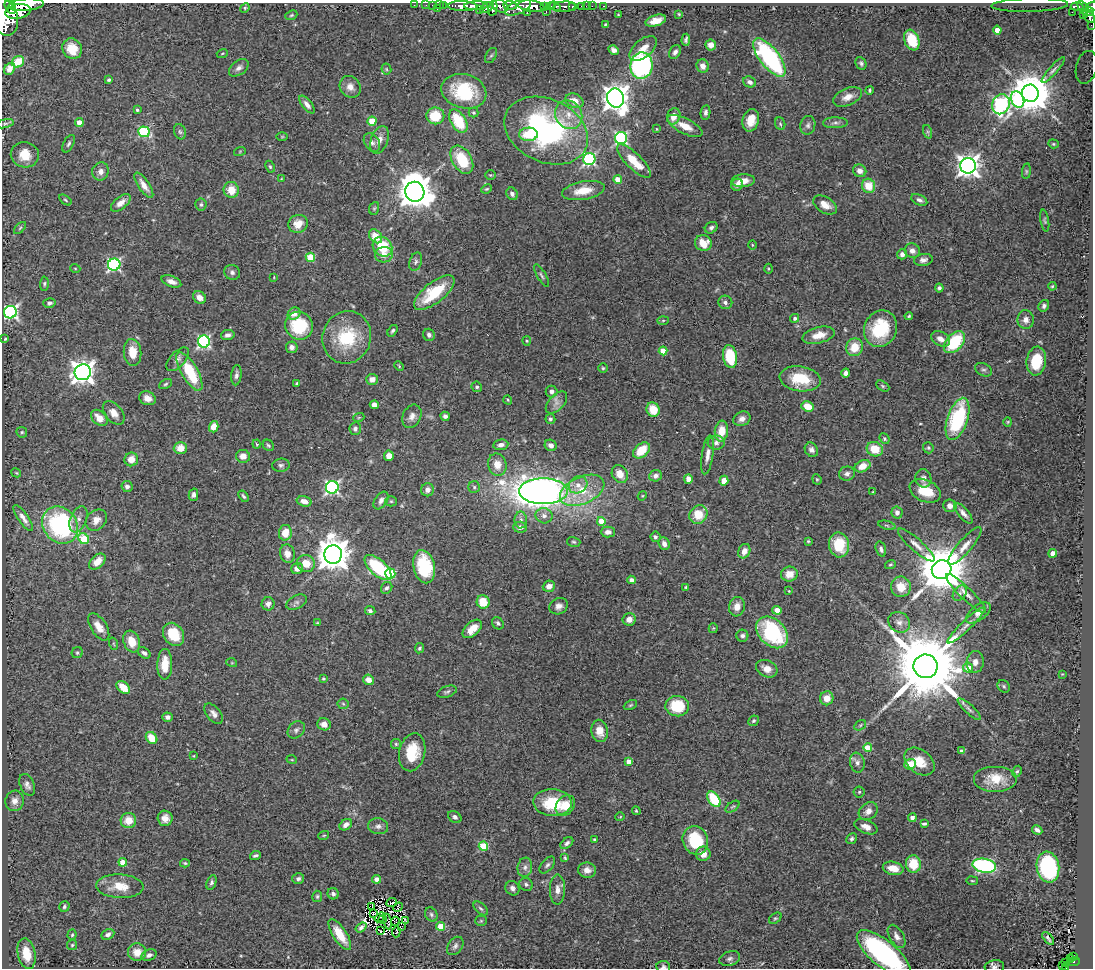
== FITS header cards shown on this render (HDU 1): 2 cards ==
NAXIS1  =                 1091
NAXIS2  =                  966

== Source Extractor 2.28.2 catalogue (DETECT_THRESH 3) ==
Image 1091 x 966 px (HDU 1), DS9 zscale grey, 1 PNG px = 1 image px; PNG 1095 x 970 px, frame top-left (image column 1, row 966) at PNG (2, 3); each listed source drawn as its Kron ellipse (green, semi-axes under 4 px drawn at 4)
Background 2.65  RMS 0.061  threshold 0.183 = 3 sigma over >= 5 px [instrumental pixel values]
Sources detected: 456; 4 with non-positive FLUX_AUTO (blend fragments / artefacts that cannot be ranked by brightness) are neither listed nor drawn; the other 452 listed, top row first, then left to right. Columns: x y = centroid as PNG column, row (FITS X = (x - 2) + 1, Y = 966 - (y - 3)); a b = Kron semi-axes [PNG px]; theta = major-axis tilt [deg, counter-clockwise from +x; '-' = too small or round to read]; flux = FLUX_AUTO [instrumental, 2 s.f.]
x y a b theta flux
26 5 18 6 5 13000
414 5 2 2 - 36
426 5 2 2 - 36
439 5 3 2 - 47
443 5 3 2 - 83
510 5 7 3 -6 1400
1030 5 38 7 2 64
433 6 4 3 - 180
463 6 15 5 -2 5500
476 6 12 3 2 5400
500 6 9 6 -30 2900
531 6 13 5 -7 10000
551 6 5 3 - 1400
555 6 5 4 - 1700
573 6 3 3 - 1200
582 6 3 3 - 150
586 6 2 2 - 28
592 6 2 2 - 36
604 6 3 2 - 46
1077 6 6 4 -4 540
10 7 7 5 -63 5500
487 7 7 4 34 1600
518 7 14 6 24 4300
545 7 4 3 - 1400
564 7 11 5 6 930
1091 7 7 4 37 620
245 8 5 4 - 5.3
493 8 8 3 78 1700
1083 8 8 3 -63 640
437 9 3 2 - 230
480 10 4 3 - 340
18 11 13 7 9 11000
527 12 3 2 - 750
546 12 3 2 - 290
1072 12 2 2 - 19
1088 12 5 3 - 1000
618 14 3 2 - 2.8
679 14 3 3 - 3.8
1083 14 3 3 - 150
291 15 6 4 22 5.8
1089 16 7 5 -54 1600
4 17 19 13 -71 19000
656 21 11 5 16 42
605 25 3 3 - 4.2
1091 25 2 2 - 22
997 30 4 4 - 50
686 40 6 3 88 10
912 40 10 7 -69 110
711 45 5 5 - 27
643 48 16 9 40 42
72 49 10 9 - 80
614 50 5 4 - 17
675 52 7 5 59 13
222 53 6 3 20 4.6
491 56 8 5 61 7.8
769 58 23 9 -52 600
18 62 6 5 - 73
861 63 6 5 - 9
642 66 13 11 82 680
703 66 7 6 - 25
1086 67 17 10 76 55
239 68 11 7 36 19
10 69 6 5 - 18
386 69 5 5 - 5.9
1053 70 17 4 48 14
109 80 4 3 - 6.9
750 82 7 5 -22 17
350 87 11 10 - 33
869 90 4 4 - 5.8
464 91 23 17 -14 280
1030 93 8 8 - 14000
848 97 15 8 23 38
616 98 9 8 - 4700
1017 99 8 6 -63 350
574 101 9 7 -25 44
307 104 10 5 -52 22
1001 104 10 8 67 960
137 110 3 3 - 7.6
473 113 5 4 - 5.8
705 113 7 5 80 12
569 115 15 13 -57 62
435 116 9 8 - 110
674 116 8 6 69 43
751 120 11 8 75 60
372 121 4 4 - 120
458 121 13 7 -59 160
79 122 4 4 - 43
835 123 12 5 1 15
5 124 9 4 12 7.9
780 124 6 5 - 7
808 125 9 7 74 15
685 126 19 7 -27 56
656 129 4 3 - 3.6
546 131 44 31 -25 900
144 132 6 5 - 370
180 132 8 5 -72 9.2
928 132 7 4 -71 7.4
528 134 9 7 2 96
282 137 6 4 0 4.2
621 138 6 6 - 610
379 140 14 8 70 31
372 142 10 7 -57 17
69 144 9 5 62 10
1053 144 5 4 - 4.9
240 151 6 4 20 4.4
25 155 14 12 -11 68
589 159 6 6 - 590
462 160 15 9 -59 150
634 161 22 7 -45 110
968 166 8 7 - 3100
270 167 6 4 -63 6.5
100 171 9 8 - 25
860 171 7 6 - 22
1026 171 8 4 82 5
490 175 5 4 - 5.5
281 179 4 3 - 3.5
618 179 4 4 - 63
743 181 12 6 5 37
144 185 15 5 -56 33
737 185 6 5 - 19
868 186 7 6 - 72
487 189 5 3 - 4.7
231 190 8 7 - 63
583 190 21 9 10 77
415 192 10 9 - 9800
512 194 6 5 - 15
65 200 7 4 -37 6
919 200 8 5 -27 14
121 203 12 6 39 30
201 204 6 5 - 8.3
825 205 13 8 -32 38
374 208 6 5 - 5.8
1045 221 11 4 -80 7.2
298 224 10 9 - 54
20 228 7 4 45 6.6
711 228 7 5 34 11
375 236 8 5 -50 64
703 243 8 8 - 76
752 245 4 3 - 3.7
382 247 10 9 - 150
912 251 8 7 - 21
902 254 5 5 - 17
384 255 9 7 11 33
310 257 5 4 - 150
923 260 9 6 9 17
416 262 9 6 71 11
114 265 6 6 - 680
75 268 5 3 - 3.8
768 269 5 3 - 4.6
232 272 8 7 - 14
541 275 13 4 -60 10
274 277 4 2 - 2.9
171 281 10 5 -21 23
44 284 7 4 87 7.3
1052 286 4 3 - 4.8
939 288 4 4 - 11
434 293 24 10 38 180
199 297 7 5 -43 35
725 302 7 6 - 13
49 303 6 5 - 12
1044 306 6 5 - 12
10 312 6 6 - 1000
294 314 7 5 37 30
909 316 4 3 - 5.2
795 318 4 4 - 12
663 320 6 4 2 5.1
1026 320 9 8 - 25
299 326 14 13 - 180
880 329 19 16 66 200
393 331 6 4 55 8.1
228 335 7 5 12 16
429 335 6 5 - 12
819 335 16 8 14 47
347 337 26 24 70 220
5 339 4 3 - 4.1
940 339 10 7 -29 30
204 341 6 6 - 620
527 341 5 4 - 4.7
954 342 13 8 48 220
292 347 6 5 - 17
855 347 9 8 - 78
663 351 4 4 - 86
133 352 13 8 -84 67
730 357 11 7 -79 160
178 359 14 7 47 21
1036 361 14 9 82 150
399 366 5 3 - 4.4
603 368 5 5 - 5.7
983 370 9 6 -27 11
83 372 8 8 - 3500
189 372 22 8 -60 210
846 373 4 4 - 16
236 375 10 5 84 14
372 379 6 5 - 30
800 379 21 12 -8 140
297 383 4 3 - 5.1
165 384 7 4 28 6.8
883 386 7 4 -28 7
477 387 5 5 - 7.4
551 391 6 6 - 19
147 398 8 6 -21 27
508 400 5 3 - 3.9
556 403 13 7 47 24
374 405 4 4 - 36
808 406 6 5 - 70
653 410 7 6 - 83
114 413 13 8 -50 36
412 416 12 9 65 25
445 416 5 4 - 15
359 417 6 3 19 4.5
99 418 9 6 -44 47
550 419 5 5 - 8.5
742 419 9 7 25 22
958 419 22 10 71 340
1008 422 4 4 - 4.3
214 427 6 4 73 45
355 429 6 6 - 12
721 431 10 6 82 71
22 432 5 5 - 6.2
884 439 5 4 - 6.8
716 443 8 7 - 17
257 444 4 4 - 4.4
268 445 6 5 - 7.4
501 445 7 5 7 21
551 445 6 5 - 22
180 448 7 6 - 44
928 448 6 5 - 7.1
875 449 8 7 - 84
641 450 10 6 42 97
811 450 7 6 - 18
708 455 19 5 81 27
243 456 7 6 - 33
389 456 5 5 - 34
131 459 7 7 - 39
281 465 9 6 7 12
497 465 11 9 -76 46
863 466 8 5 24 51
16 473 5 3 - 4
620 474 9 7 -61 48
847 474 8 7 - 15
655 476 6 5 - 16
923 478 9 8 - 22
688 479 5 4 - 38
817 479 5 4 - 5
724 481 5 4 - 47
578 485 10 8 35 34
127 486 5 5 - 13
332 487 6 6 - 880
474 487 6 5 - 7.7
427 490 6 6 - 22
582 490 23 13 24 130
543 491 24 13 0 4500
925 491 16 11 -25 110
873 492 3 2 - 3.5
193 495 6 4 76 14
243 496 6 3 -56 7.3
642 496 5 3 - 3.9
381 500 10 6 56 17
304 501 7 5 -15 27
391 501 5 5 - 5.5
950 506 7 6 - 22
897 512 6 5 - 21
963 513 13 5 -49 20
698 514 10 8 50 90
544 516 8 7 - 23
23 518 15 5 -56 24
78 519 14 8 68 28
96 520 12 9 45 37
521 520 8 6 -89 19
601 521 4 4 - 100
60 525 20 16 -51 580
887 525 9 3 -14 6
520 527 7 5 -3 22
608 532 7 5 0 22
285 533 8 6 80 65
655 537 5 5 - 10
84 539 6 5 - 170
808 541 4 3 - 5
574 542 7 5 -16 7
664 544 6 5 - 20
839 545 12 10 -78 140
916 545 23 6 -41 33
965 546 24 6 49 41
881 549 8 5 -72 13
744 551 7 6 - 31
1053 553 4 4 - 73
287 554 9 7 -75 33
333 554 9 9 - 8200
97 562 9 6 44 50
306 563 9 8 - 59
890 564 5 4 - 5.8
378 567 16 8 -42 270
424 567 17 10 -77 210
297 568 6 5 - 27
942 570 10 9 - 24000
390 574 5 5 - 270
789 574 8 7 - 50
631 580 4 4 - 18
549 586 6 5 - 33
686 587 3 3 - 5.5
901 587 10 10 - 69
387 588 6 5 - 10
789 591 4 3 - 3.1
960 593 8 6 52 14
966 593 27 6 -44 37
297 602 11 6 27 14
483 602 7 6 - 80
268 604 6 6 - 18
559 606 9 8 - 22
737 607 10 8 74 32
777 610 4 4 - 69
370 611 5 4 - 10
978 613 14 7 36 34
629 619 6 6 - 28
899 622 11 9 -39 28
318 623 3 3 - 4.7
498 623 6 5 - 10
966 625 25 5 44 26
99 627 15 8 -57 40
713 628 5 4 - 4.1
472 629 11 6 42 57
772 632 18 13 -45 390
173 634 12 9 -56 110
742 636 6 6 - 13
132 641 11 8 -71 66
114 644 6 4 -71 5.5
419 648 5 4 - 7.2
77 653 6 5 - 6.4
144 653 7 5 -36 13
975 662 11 8 84 28
232 663 5 3 - 4
165 664 15 7 89 76
926 666 12 12 - 62000
968 668 5 5 - 56
767 669 11 8 -25 41
1062 674 4 3 - 3.4
323 679 4 4 - 5
368 680 5 5 - 37
1004 686 7 5 -46 7.5
123 687 8 5 -43 65
447 692 10 5 18 9.9
827 698 7 6 - 48
343 704 6 5 - 6.4
630 705 7 4 27 6
677 706 12 10 -6 150
969 709 15 4 -43 17
214 714 12 7 -49 23
167 717 5 4 - 18
753 721 5 5 - 7.8
324 724 7 6 - 33
860 725 6 4 32 6.2
296 730 9 7 46 14
600 731 11 8 -79 47
152 738 6 5 - 80
396 744 5 5 - 6.4
868 748 4 4 - 95
962 751 4 4 - 21
412 752 19 13 77 130
194 756 4 3 - 2.7
292 760 5 3 - 4
629 762 4 4 - 36
919 762 17 11 -37 75
857 763 10 7 -80 18
910 764 6 5 - 73
1017 771 6 4 61 6.5
995 779 22 13 0 87
27 785 11 7 -66 18
859 792 5 5 - 6.4
714 799 9 5 -56 180
14 801 10 9 - 26
552 803 19 13 -3 170
565 805 11 8 51 68
733 807 8 4 36 7.2
636 811 4 3 - 4.9
868 811 10 8 37 32
455 817 7 5 -35 11
620 817 5 3 - 3
165 818 7 7 - 33
912 818 4 4 - 13
128 820 8 7 - 66
924 824 4 3 - 8.4
346 825 7 5 36 22
378 826 10 8 -9 18
866 827 12 6 -23 31
1037 830 5 3 - 15
324 835 5 3 - 4.3
851 839 6 5 - 11
595 840 4 3 - 8.4
695 840 14 12 -67 190
567 843 7 4 39 12
483 846 4 4 - 190
703 854 7 7 - 40
255 855 5 3 - 8
565 858 4 3 - 5.4
123 862 4 4 - 72
185 863 5 4 - 5.1
913 864 8 7 - 95
547 865 10 5 48 12
984 866 12 7 -11 640
525 867 9 7 81 18
1048 867 15 11 -81 570
893 868 10 6 -11 53
587 870 9 7 -8 32
298 879 6 5 - 11
377 879 4 4 - 25
972 881 6 3 -8 4.1
211 882 7 4 69 10
526 884 7 6 - 11
120 886 23 12 -3 84
512 888 7 6 - 17
557 889 15 7 89 28
333 894 6 5 - 15
317 896 6 5 - 6.7
392 902 6 2 25 4.1
64 907 5 5 - 7.9
372 907 3 2 - 3.9
398 907 5 2 - 3.7
481 908 8 5 -44 9.4
374 913 3 2 - 2.3
431 914 7 6 - 9.1
380 917 6 2 36 3.9
775 918 7 5 37 6.4
382 919 4 3 - 7.3
387 921 8 2 -80 6.6
395 921 4 2 - 1.6
406 921 3 2 - 5.6
481 921 5 5 - 5.3
441 926 4 4 - 110
361 927 6 3 36 11
402 927 4 2 - 5
380 931 4 2 - 6.1
396 932 5 2 - 4.5
108 934 7 5 29 14
72 935 5 4 - 5.7
340 935 18 7 -57 76
897 936 13 7 -59 22
1048 938 7 3 -50 9.2
72 945 5 5 - 6.1
455 946 10 7 54 14
137 952 9 8 - 52
26 954 15 8 -78 79
884 954 33 13 -40 740
149 955 8 5 21 15
1074 956 3 3 - 32
730 959 10 7 20 16
1071 959 3 2 - 36
1073 962 7 3 6 230
1065 963 3 2 - 36
1063 966 4 2 - 35
663 967 7 5 -9 10
994 967 10 7 7 16
1065 967 3 3 - 62
At the frame edge (FLAGS 8, measured only in part): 10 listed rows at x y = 26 5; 1030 5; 1091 7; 4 17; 1091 25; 1086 67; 884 954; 663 967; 994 967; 1065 967
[4 non-positive-flux detections neither listed nor drawn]